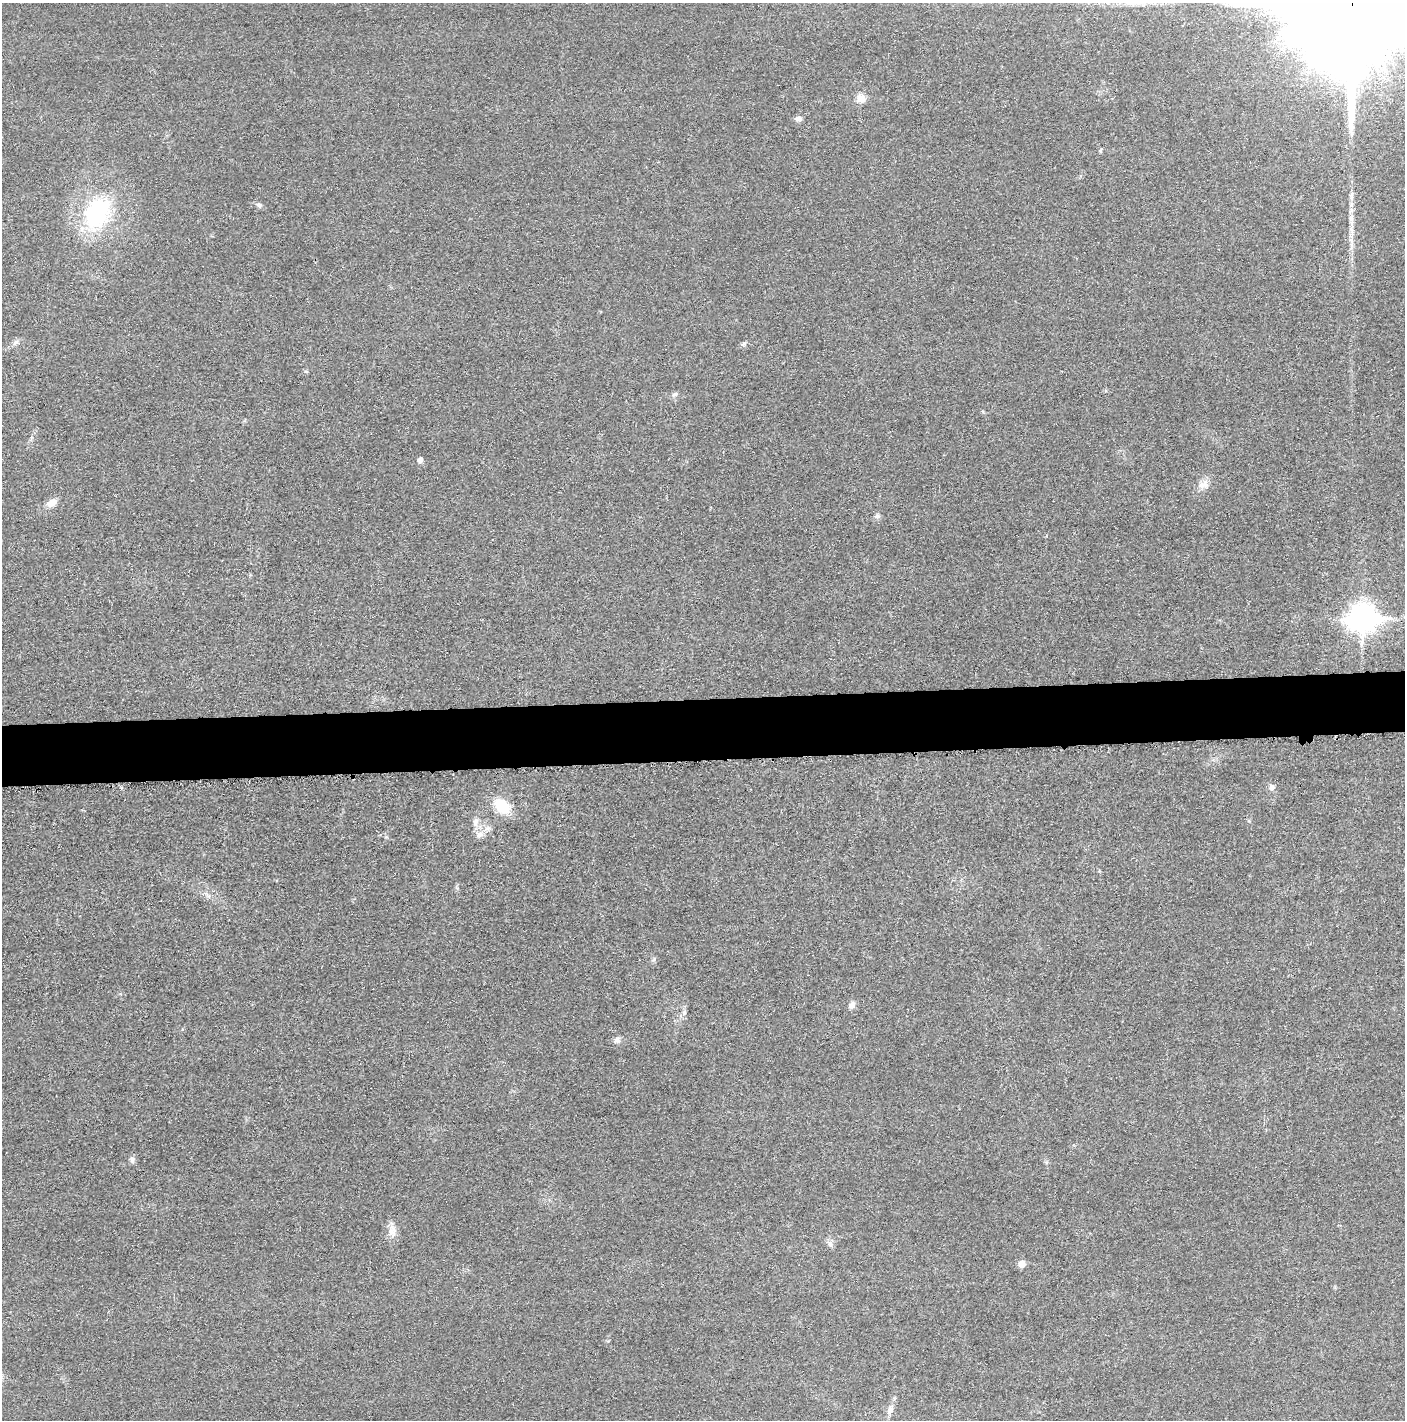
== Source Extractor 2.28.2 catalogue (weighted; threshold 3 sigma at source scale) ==
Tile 5 of 3 x 3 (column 2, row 2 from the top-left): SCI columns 1416-2818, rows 1427-2844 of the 4234 x 4262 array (HDU 1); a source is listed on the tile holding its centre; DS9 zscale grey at full resolution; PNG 1407 x 1422 px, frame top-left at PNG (2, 3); no overlay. Shown black and unused: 4% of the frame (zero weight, under 3 of 5 exposures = <1% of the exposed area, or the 3 px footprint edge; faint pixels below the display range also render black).
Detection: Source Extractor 2.28.2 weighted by HDU 2 'WHT'; one run over the whole footprint, this tile lists its part. Background 0.0176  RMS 0.0046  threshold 0.0208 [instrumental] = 3 sigma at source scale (4.5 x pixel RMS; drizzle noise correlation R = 1.50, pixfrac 1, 0.05/0.05 arcsec/px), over >= 5 px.
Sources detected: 28; all 28 listed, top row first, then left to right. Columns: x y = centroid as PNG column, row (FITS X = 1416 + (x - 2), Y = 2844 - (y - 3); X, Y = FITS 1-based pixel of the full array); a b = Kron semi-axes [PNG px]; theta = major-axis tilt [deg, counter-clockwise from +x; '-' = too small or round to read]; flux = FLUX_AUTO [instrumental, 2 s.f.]
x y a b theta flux
1352 4 51 30 76 40000
861 98 11 10 - 3.9
798 118 9 6 0 1.8
1101 150 6 3 70 0.55
259 205 7 5 -11 1.1
98 212 31 23 63 51
1351 219 20 6 -87 3.8
16 343 10 5 40 1.6
306 371 6 3 -19 0.5
675 394 8 5 30 1.1
420 460 5 4 - 2.1
1204 484 15 11 28 4.1
52 503 12 8 28 4.1
877 516 8 5 1 1.1
1363 617 12 10 3 470
1272 787 8 8 - 1.8
502 806 15 11 -41 15
475 822 12 7 78 2.6
479 835 12 8 33 3
654 959 7 4 47 0.81
852 1005 10 7 67 2
684 1012 6 5 - 1
617 1040 9 7 1 1.8
132 1160 9 6 81 1.4
392 1231 16 10 -87 4.1
830 1244 10 6 -69 1.6
1022 1264 6 5 - 5.2
890 1410 14 8 78 3
Overlapping masked pixels (flux is a lower limit): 1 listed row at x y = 1352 4
Isophote crosses this tile's border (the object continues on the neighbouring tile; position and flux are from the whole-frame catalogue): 1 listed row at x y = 1352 4
Unlisted compact peaks at least as high as the median listed source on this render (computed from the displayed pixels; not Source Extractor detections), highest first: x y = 744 343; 386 837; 1249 821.